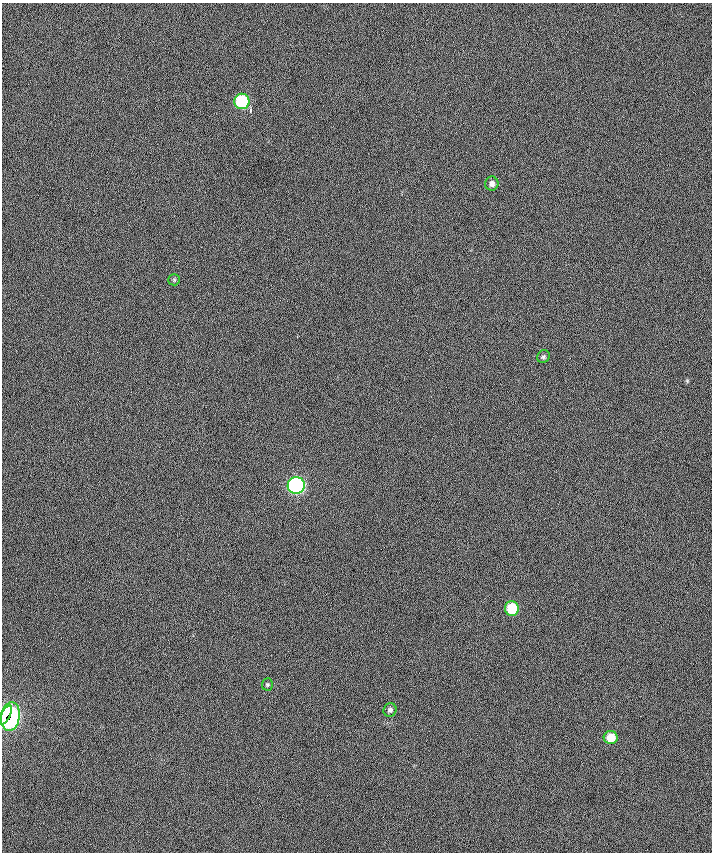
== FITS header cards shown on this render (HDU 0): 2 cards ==
NAXIS1  =                  710 /
NAXIS2  =                  850 /

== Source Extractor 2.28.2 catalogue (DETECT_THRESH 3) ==
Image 710 x 850 px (HDU 0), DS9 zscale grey, 1 PNG px = 1 image px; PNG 714 x 854 px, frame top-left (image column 1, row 850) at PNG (2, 3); each listed source drawn as its Kron ellipse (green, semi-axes under 4 px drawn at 4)
Background -1.56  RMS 35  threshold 106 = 3 sigma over >= 5 px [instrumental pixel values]
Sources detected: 11; all 11 listed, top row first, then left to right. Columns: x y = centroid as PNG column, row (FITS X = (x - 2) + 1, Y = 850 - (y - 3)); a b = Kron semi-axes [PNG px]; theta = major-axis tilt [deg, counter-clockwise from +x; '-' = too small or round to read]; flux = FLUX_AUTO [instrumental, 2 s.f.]
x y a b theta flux
242 101 8 7 - 160000
492 184 7 7 - 11000
174 280 6 5 - 3900
543 357 7 6 - 4700
296 486 8 8 - 520000
512 609 7 7 - 81000
267 684 6 5 - 3700
390 710 7 6 - 6900
6 715 10 4 63 85000
10 716 14 9 82 300000
611 738 7 6 - 36000